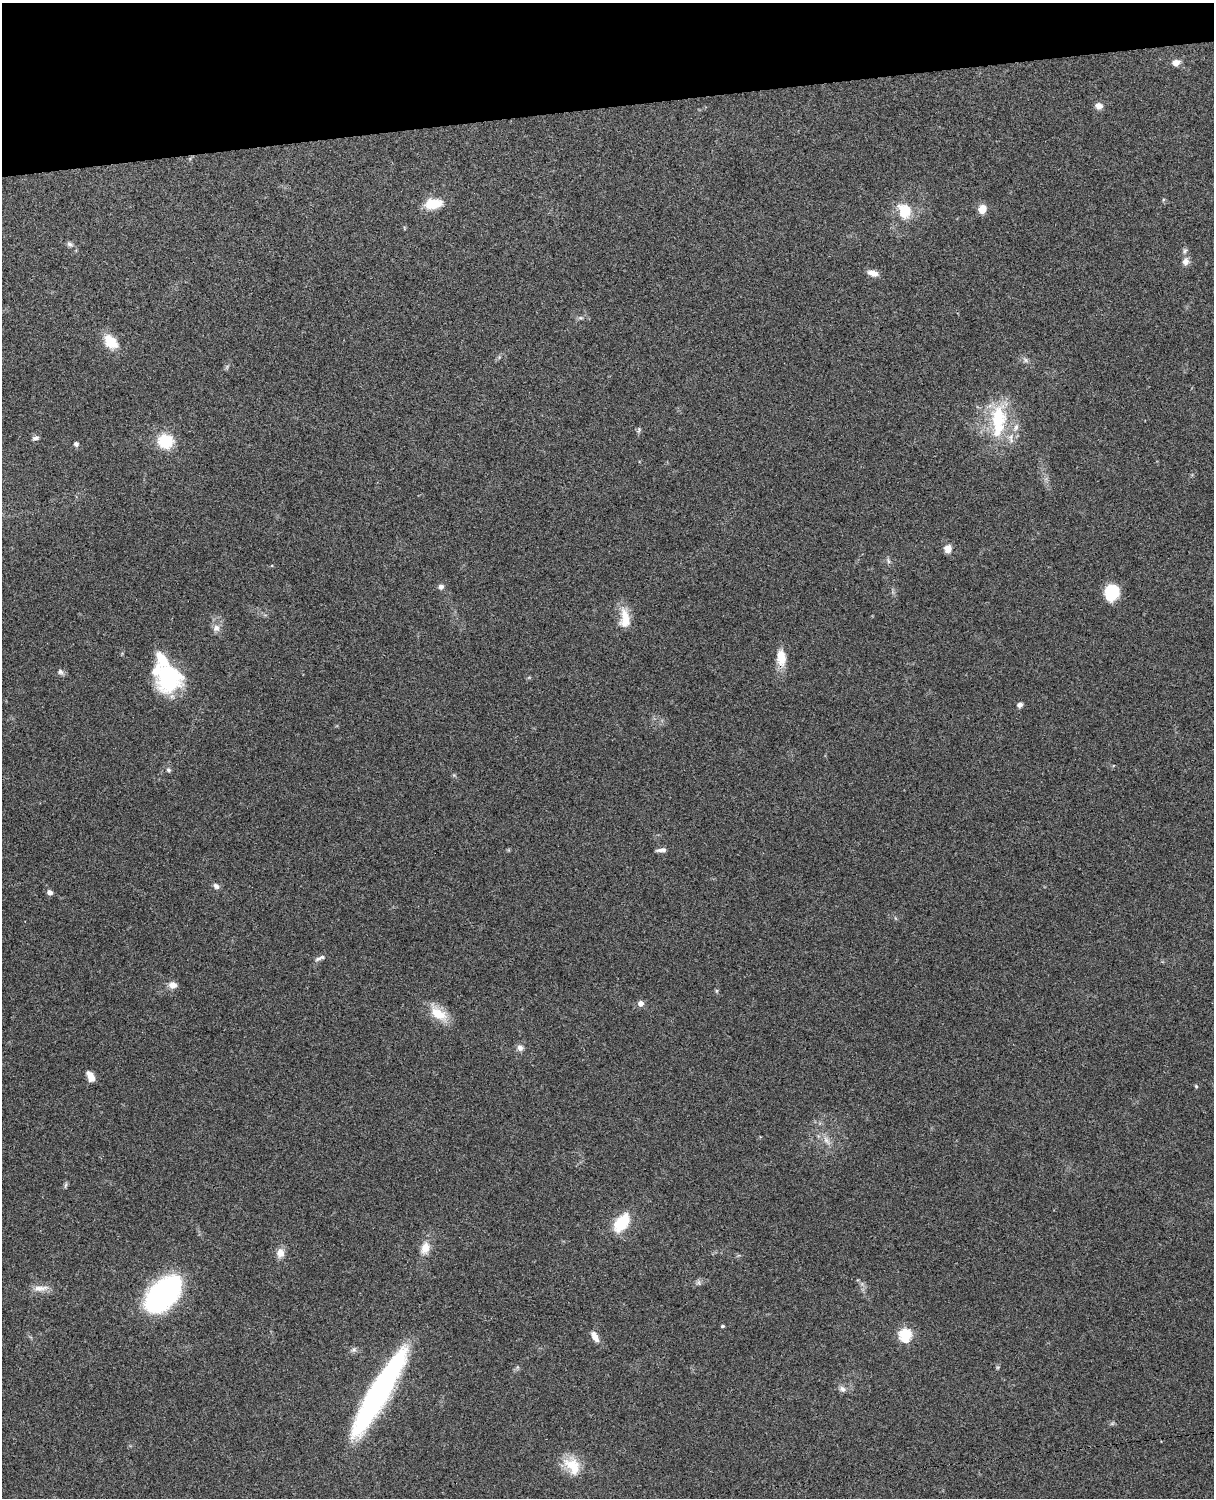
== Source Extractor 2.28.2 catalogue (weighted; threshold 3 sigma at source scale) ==
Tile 3 of 4 x 3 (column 3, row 1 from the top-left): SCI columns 2544-3755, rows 3155-4650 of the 5088 x 4927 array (HDU 1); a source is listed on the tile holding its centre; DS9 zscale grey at full resolution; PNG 1216 x 1500 px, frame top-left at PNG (2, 3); no overlay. Shown black and unused: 7% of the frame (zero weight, under 3 of 4 exposures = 6% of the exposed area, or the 3 px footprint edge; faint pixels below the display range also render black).
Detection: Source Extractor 2.28.2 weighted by HDU 2 'WHT'; one run over the whole footprint, this tile lists its part. Background 0.105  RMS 0.0065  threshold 0.0293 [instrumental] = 3 sigma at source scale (4.5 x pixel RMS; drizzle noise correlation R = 1.50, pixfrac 1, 0.05/0.05 arcsec/px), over >= 5 px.
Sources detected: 62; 5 inside a brighter listed object's ellipse — not listed separately; the other 57 listed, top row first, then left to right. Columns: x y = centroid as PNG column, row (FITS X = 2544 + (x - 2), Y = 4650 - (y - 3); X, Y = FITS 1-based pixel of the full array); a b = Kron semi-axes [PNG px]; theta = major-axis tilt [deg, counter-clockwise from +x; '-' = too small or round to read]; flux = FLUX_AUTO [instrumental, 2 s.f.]
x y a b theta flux
1176 62 9 7 15 4.3
1099 106 10 8 -13 3.6
433 204 21 12 6 14
982 209 10 8 64 6.4
904 211 22 17 -67 15
70 244 9 6 -29 1.9
1186 261 11 9 76 3.7
873 273 13 7 -16 4.2
580 318 7 4 0 1.3
110 342 20 14 -48 13
1026 360 9 6 -28 1.9
227 367 7 4 57 1.1
998 420 48 20 87 40
639 430 8 5 70 1.2
35 438 9 5 23 1.8
165 441 11 10 - 31
76 444 6 6 - 1.7
948 549 10 9 - 4.6
888 561 9 5 -71 1.5
441 587 8 7 - 2
1112 592 16 14 70 19
625 618 26 13 -88 12
216 628 10 9 - 3.8
781 658 23 12 -85 10
60 672 9 7 -48 2
169 678 29 26 -71 57
1020 705 7 6 - 2
168 770 6 5 - 1.6
454 775 5 5 - 0.8
661 850 13 5 5 2.5
216 886 8 7 - 2.3
50 892 6 6 - 2.4
320 958 16 5 23 2.2
172 985 10 7 -6 4.6
717 991 6 4 90 0.86
641 1003 7 7 - 3.2
438 1014 25 13 -35 15
520 1048 8 8 - 2.9
91 1077 11 6 -62 6.2
1196 1086 4 4 - 0.89
827 1140 16 6 -54 4.3
65 1185 9 3 78 1.1
621 1223 21 12 50 25
425 1248 17 11 75 7.9
280 1253 12 9 85 5.1
699 1282 8 7 - 1.7
40 1288 23 7 6 5.8
163 1294 37 21 45 140
722 1326 5 3 - 0.85
905 1335 6 6 - 71
595 1336 14 7 -62 5.1
354 1350 7 6 - 1.7
517 1367 6 4 -72 0.92
842 1389 10 8 -28 2.7
378 1394 77 15 59 200
1112 1423 7 4 1 1
572 1466 27 17 -55 16
Overlapping masked pixels (flux is a lower limit): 1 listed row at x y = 781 658